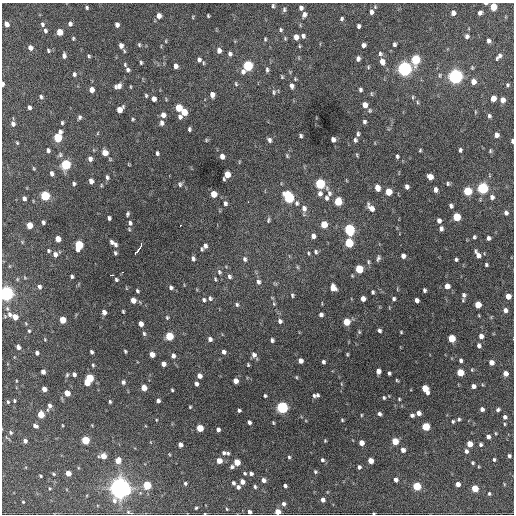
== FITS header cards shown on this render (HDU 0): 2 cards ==
NAXIS1  =                  512 / Axis length
NAXIS2  =                  512 / Axis length

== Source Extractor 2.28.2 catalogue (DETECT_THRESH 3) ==
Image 512 x 512 px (HDU 0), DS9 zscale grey, 1 PNG px = 1 image px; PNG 516 x 516 px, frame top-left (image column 1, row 512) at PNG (2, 3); no overlay
Background 986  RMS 32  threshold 96.9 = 3 sigma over >= 5 px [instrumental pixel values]
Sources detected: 371; all 371 listed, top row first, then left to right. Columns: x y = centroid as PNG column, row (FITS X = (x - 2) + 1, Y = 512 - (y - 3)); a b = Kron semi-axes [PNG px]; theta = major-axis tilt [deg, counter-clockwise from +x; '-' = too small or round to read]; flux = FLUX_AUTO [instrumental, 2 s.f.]
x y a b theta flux
486 3 4 2 - 4.0e+03
273 6 6 4 -90 3.2e+03
493 7 5 5 - 4.6e+04
87 8 5 4 - 3.3e+03
301 8 5 4 - 7.0e+03
284 9 7 5 90 4.3e+03
371 12 6 4 85 6.7e+03
453 13 5 4 - 1.1e+04
480 13 5 4 - 5.5e+03
304 15 7 5 75 7.3e+03
159 16 6 5 - 1.1e+04
208 16 3 2 - 2.3e+03
193 17 4 3 - 1.7e+03
341 19 4 3 - 3.5e+03
7 24 5 4 - 1.2e+04
42 24 6 5 - 4.7e+03
70 24 5 4 - 6.6e+03
117 25 5 4 - 8.0e+03
358 26 4 3 - 5.1e+03
281 30 4 4 - 3.3e+03
45 31 5 4 - 4.4e+03
60 32 5 4 - 3.3e+04
303 36 5 4 - 4.9e+03
467 36 6 5 - 5.9e+03
296 37 5 4 - 1.5e+04
73 38 5 4 - 2.7e+03
285 38 4 4 - 2.4e+03
265 39 5 4 - 2.4e+03
166 41 4 3 - 1.8e+03
488 41 5 4 - 6.1e+03
394 44 4 3 - 4.6e+03
139 45 5 4 - 2.8e+03
363 45 4 4 - 7.4e+03
121 46 6 5 - 1.0e+04
299 46 5 3 - 2.2e+03
30 48 6 5 - 9.1e+03
48 50 5 4 - 3.2e+03
219 50 6 5 - 9.9e+03
230 54 6 5 - 5.5e+03
380 54 6 5 - 4.4e+03
64 56 6 5 - 7.0e+03
89 56 4 4 - 2.8e+03
499 56 8 4 49 6.9e+03
358 59 5 4 - 6.9e+03
199 60 5 4 - 5.7e+03
415 60 6 5 - 1.2e+05
382 62 7 5 -74 1.6e+04
141 63 5 4 - 3.0e+03
203 63 6 3 -83 2.4e+03
125 65 6 4 -66 2.7e+03
176 66 5 4 - 8.9e+03
248 66 7 5 61 1.9e+05
368 67 5 4 - 2.5e+03
404 69 6 6 - 8.0e+05
128 70 5 4 - 5.4e+03
267 70 7 4 -87 4.5e+03
74 74 5 4 - 4.7e+03
440 75 7 4 73 3.2e+03
455 76 6 6 - 7.8e+05
282 77 5 4 - 2.5e+03
295 79 4 3 - 2.2e+03
473 82 5 5 - 1.5e+04
3 84 4 2 - 7.4e+03
236 84 6 4 -73 3.0e+03
507 85 4 4 - 3.0e+03
118 86 7 5 23 1.2e+04
292 86 6 4 -82 7.5e+03
92 90 5 4 - 1.6e+04
360 90 5 4 - 4.5e+03
274 92 7 5 83 4.2e+03
371 94 7 3 -81 2.6e+03
146 95 5 3 - 2.7e+03
212 95 5 4 - 1.1e+04
41 97 6 5 - 4.0e+03
413 97 6 4 89 2.5e+03
493 98 5 4 - 2.2e+04
154 99 5 4 - 9.8e+03
503 100 5 4 - 1.2e+04
417 102 6 4 -88 2.7e+03
365 105 5 5 - 1.7e+04
29 107 5 3 - 6.3e+03
179 108 6 5 - 5.3e+04
120 109 6 5 - 2.3e+04
370 111 5 5 - 3.3e+03
184 112 5 4 - 3.4e+04
475 112 5 3 - 1.7e+03
163 115 6 5 - 1.1e+04
489 116 5 4 - 4.2e+03
79 117 5 4 - 4.7e+03
180 117 6 5 - 6.6e+03
133 119 4 4 - 2.5e+03
364 122 4 3 - 4.6e+03
62 123 4 3 - 3.1e+03
161 123 6 4 -89 6.8e+03
13 124 6 5 - 7.7e+03
189 129 4 3 - 3.8e+03
98 133 5 3 - 1.8e+03
358 134 6 4 82 4.1e+03
496 135 5 4 - 1.0e+04
301 136 4 3 - 3.8e+03
58 137 7 5 74 1.1e+05
206 140 5 4 - 2.4e+03
269 140 5 4 - 5.7e+03
333 140 5 4 - 9.2e+03
355 140 5 4 - 4.3e+03
512 141 4 2 - 3.8e+03
17 143 4 3 - 2.4e+03
48 150 4 3 - 5.5e+03
420 150 3 2 - 2.4e+03
460 150 4 3 - 4.1e+03
490 151 5 4 - 2.7e+03
105 153 6 6 - 1.9e+04
157 153 5 3 - 4.1e+03
60 155 7 5 77 4.5e+03
222 156 5 4 - 1.1e+04
287 156 6 3 -66 2.6e+03
397 156 4 3 - 3.8e+03
90 159 5 5 - 8.2e+03
66 165 6 5 - 1.7e+05
34 168 4 3 - 2.2e+03
52 174 5 4 - 7.3e+03
227 175 7 5 63 3.0e+04
107 177 6 4 -75 4.7e+03
430 177 5 5 - 1.9e+04
91 181 5 4 - 1.1e+04
74 183 4 3 - 3.9e+03
448 183 5 4 - 3.3e+03
180 184 7 5 -87 3.9e+03
320 184 6 5 - 1.6e+05
101 185 5 3 - 2.0e+03
407 187 5 4 - 6.3e+03
377 188 6 4 -74 2.0e+04
483 188 6 5 - 2.4e+05
435 190 5 4 - 8.0e+03
468 191 5 5 - 9.8e+04
389 192 5 5 - 3.9e+04
320 193 7 6 - 8.0e+03
329 193 9 6 82 8.0e+03
214 194 5 5 - 3.2e+04
45 196 5 5 - 1.4e+05
289 197 7 5 -63 2.4e+05
492 197 5 5 - 7.3e+03
24 198 4 4 - 6.8e+03
326 198 6 5 - 5.0e+03
248 202 2 2 - 4.8e+03
338 202 6 5 - 6.5e+04
225 203 6 5 - 5.1e+03
297 203 6 5 - 4.7e+03
451 206 4 4 - 5.5e+03
304 208 8 6 -79 1.1e+04
371 208 9 5 -50 1.6e+04
506 213 5 5 - 6.7e+03
128 214 6 4 72 3.6e+03
457 217 5 5 - 6.8e+04
109 218 4 3 - 4.7e+03
268 220 7 4 84 3.4e+03
439 221 5 4 - 8.1e+03
43 222 4 3 - 4.7e+03
130 223 7 6 - 6.8e+03
324 224 5 5 - 4.1e+04
29 225 5 4 - 3.1e+04
180 225 3 2 - 2.6e+03
441 229 5 4 - 6.4e+03
349 230 6 5 - 2.5e+05
313 236 5 4 - 9.0e+03
474 237 4 3 - 3.4e+03
488 238 4 4 - 5.7e+03
58 239 5 4 - 2.9e+04
112 242 6 5 - 6.0e+03
349 243 6 5 - 1.0e+05
79 245 6 5 - 1.0e+05
115 245 6 4 -79 5.9e+03
205 246 5 4 - 7.1e+03
139 248 13 3 56 3.1e+04
201 249 4 3 - 2.8e+03
48 251 4 4 - 3.1e+03
316 252 6 4 -68 4.1e+03
115 253 5 3 - 3.6e+03
308 253 5 3 - 2.3e+03
55 254 6 5 - 9.1e+03
478 255 9 4 -61 1.2e+04
403 256 5 4 - 8.1e+03
193 258 6 4 -76 5.5e+03
378 258 7 4 75 4.7e+03
245 259 7 5 -75 5.5e+03
456 259 4 3 - 3.4e+03
368 262 7 5 -87 3.6e+03
486 265 3 3 - 3.2e+03
297 267 6 4 -88 2.6e+03
359 269 5 5 - 7.4e+04
219 272 7 5 -68 4.8e+03
112 275 4 2 - 6.5e+03
72 276 4 4 - 3.9e+03
229 276 6 5 - 5.1e+03
25 278 6 4 -19 2.1e+03
17 279 6 3 -72 2.2e+03
215 279 6 3 -70 2.8e+03
116 280 4 3 - 3.6e+03
258 282 6 5 - 6.2e+03
275 283 7 4 -19 2.5e+03
447 286 5 4 - 1.8e+04
39 287 6 5 - 5.4e+03
171 288 5 4 - 5.3e+03
333 288 6 5 - 2.1e+04
424 290 4 3 - 4.2e+03
137 291 4 3 - 3.4e+03
373 292 4 3 - 3.5e+03
6 293 6 5 - 8.5e+05
292 295 4 4 - 3.0e+03
464 295 6 6 - 5.8e+03
508 296 5 4 - 2.0e+04
210 298 6 5 - 4.5e+03
363 299 5 4 - 1.2e+04
394 299 4 3 - 4.0e+03
133 300 5 4 - 1.9e+04
204 300 6 5 - 4.0e+03
417 300 5 4 - 8.7e+03
237 304 5 4 - 3.8e+03
274 304 5 4 - 2.4e+03
478 305 5 5 - 3.6e+04
505 310 5 4 - 8.4e+03
123 311 4 3 - 2.5e+03
104 312 5 4 - 1.0e+04
10 314 9 8 - 1.0e+04
321 315 4 4 - 6.2e+03
15 317 5 4 - 2.1e+04
167 318 6 4 -64 2.8e+03
63 320 5 4 - 4.3e+04
280 321 5 5 - 6.1e+03
346 322 5 5 - 4.9e+04
141 324 5 4 - 1.3e+04
379 330 4 4 - 4.8e+03
29 331 4 4 - 2.3e+03
359 332 5 4 - 2.3e+03
401 332 3 3 - 1.9e+03
144 334 6 4 -83 3.6e+03
169 336 5 5 - 8.1e+04
481 336 5 5 - 1.0e+04
452 338 5 5 - 6.0e+04
210 339 5 4 - 7.0e+03
272 340 5 4 - 4.6e+03
479 345 5 4 - 5.6e+03
18 347 4 4 - 7.1e+03
125 351 4 3 - 2.8e+03
91 352 4 3 - 4.7e+03
224 352 5 4 - 6.6e+03
37 353 4 3 - 5.4e+03
347 354 4 3 - 2.4e+03
152 355 5 4 - 1.7e+04
254 355 8 5 -55 9.5e+03
173 356 6 5 - 7.0e+03
461 360 4 3 - 5.0e+03
300 361 5 4 - 1.1e+04
323 362 5 4 - 4.4e+03
491 362 5 4 - 1.3e+04
163 364 4 4 - 1.0e+04
93 365 5 4 - 2.8e+03
248 365 4 3 - 2.3e+03
378 371 5 4 - 1.3e+04
43 372 4 4 - 1.0e+04
460 372 5 5 - 5.2e+04
389 373 4 3 - 3.8e+03
505 373 5 4 - 1.4e+04
74 374 4 4 - 7.0e+03
67 375 5 4 - 3.2e+03
199 376 5 4 - 1.2e+04
296 377 4 4 - 2.2e+03
89 378 5 5 - 8.3e+04
397 380 4 3 - 2.2e+03
235 381 5 4 - 1.6e+04
123 382 6 5 - 5.5e+03
87 383 5 4 - 2.3e+04
196 384 4 3 - 5.9e+03
473 386 4 4 - 8.8e+03
144 387 5 4 - 2.5e+04
44 389 5 4 - 1.3e+04
425 389 7 5 -62 4.7e+04
172 390 3 3 - 2.4e+03
67 393 5 4 - 2.7e+04
317 395 4 4 - 3.8e+03
265 396 3 3 - 3.3e+03
314 396 4 4 - 3.6e+03
384 398 4 3 - 2.8e+03
399 399 3 3 - 2.1e+03
14 401 4 3 - 2.6e+03
158 401 4 4 - 6.1e+03
8 402 4 3 - 2.7e+03
110 402 4 3 - 3.1e+03
50 405 6 5 - 7.6e+03
190 407 3 3 - 2.1e+03
282 407 5 5 - 3.4e+05
482 409 4 4 - 7.6e+03
239 410 4 3 - 3.8e+03
498 410 5 4 - 4.2e+03
418 413 5 4 - 1.0e+04
379 414 5 4 - 5.5e+03
41 415 5 4 - 4.7e+04
361 415 4 3 - 2.0e+03
412 415 5 4 - 4.8e+03
505 417 5 5 - 5.5e+03
459 419 4 4 - 3.4e+03
156 420 4 2 - 1.7e+03
342 420 4 3 - 2.5e+03
453 421 4 3 - 3.1e+03
249 422 4 3 - 6.0e+03
273 423 4 3 - 2.3e+03
504 424 5 3 - 2.3e+03
62 425 3 2 - 1.6e+03
35 426 5 4 - 7.0e+03
426 427 5 5 - 7.1e+04
200 428 5 4 - 5.1e+04
218 430 4 4 - 7.2e+03
11 432 5 5 - 3.6e+03
488 437 5 4 - 7.3e+03
85 440 5 5 - 8.3e+04
25 441 5 4 - 7.4e+03
325 441 4 3 - 2.1e+03
395 441 5 5 - 4.6e+04
361 443 4 4 - 1.8e+04
470 444 5 4 - 2.8e+04
180 445 4 4 - 1.1e+04
480 445 4 4 - 4.4e+03
403 450 5 4 - 1.1e+04
466 451 5 4 - 6.3e+03
224 453 6 5 - 5.0e+03
228 453 5 4 - 3.1e+03
169 454 5 3 - 1.7e+03
103 456 5 5 - 2.8e+04
509 456 4 4 - 4.3e+03
289 457 4 4 - 2.9e+03
322 460 5 5 - 4.4e+03
494 460 4 4 - 3.6e+03
118 461 6 5 - 1.9e+04
219 461 5 4 - 2.1e+04
370 461 5 4 - 2.1e+04
237 462 5 4 - 4.0e+04
473 463 3 3 - 2.9e+03
232 467 6 4 26 5.5e+03
359 467 4 4 - 5.3e+03
315 471 4 4 - 3.2e+03
68 473 4 4 - 2.3e+04
245 473 4 3 - 3.0e+03
251 473 4 4 - 5.8e+03
53 474 4 3 - 2.6e+03
40 476 3 3 - 2.7e+03
264 480 5 4 - 9.9e+03
396 480 4 4 - 8.2e+03
242 482 5 4 - 1.2e+04
185 483 4 3 - 3.2e+03
233 483 4 4 - 4.6e+03
458 484 4 4 - 1.1e+04
504 484 5 3 - 1.7e+03
147 485 5 5 - 8.7e+04
285 486 4 3 - 5.2e+03
417 486 5 5 - 9.3e+04
238 487 5 4 - 6.5e+03
255 487 4 4 - 3.9e+03
50 488 4 4 - 2.2e+03
120 488 8 8 - 1.6e+06
475 488 5 4 - 4.8e+04
489 494 4 3 - 2.9e+03
323 500 4 4 - 8.5e+03
23 502 4 3 - 1.8e+03
283 504 5 4 - 6.0e+03
196 508 3 2 - 2.4e+03
227 509 4 3 - 2.1e+03
128 512 5 4 - 2.5e+03
249 512 4 4 - 6.3e+03
277 512 4 4 - 2.4e+04
205 513 3 2 - 1.3e+03
373 513 3 2 - 2.0e+03
At the frame edge (FLAGS 8, measured only in part): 9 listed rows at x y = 486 3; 493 7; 3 84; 512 141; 6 293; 249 512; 277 512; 205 513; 373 513